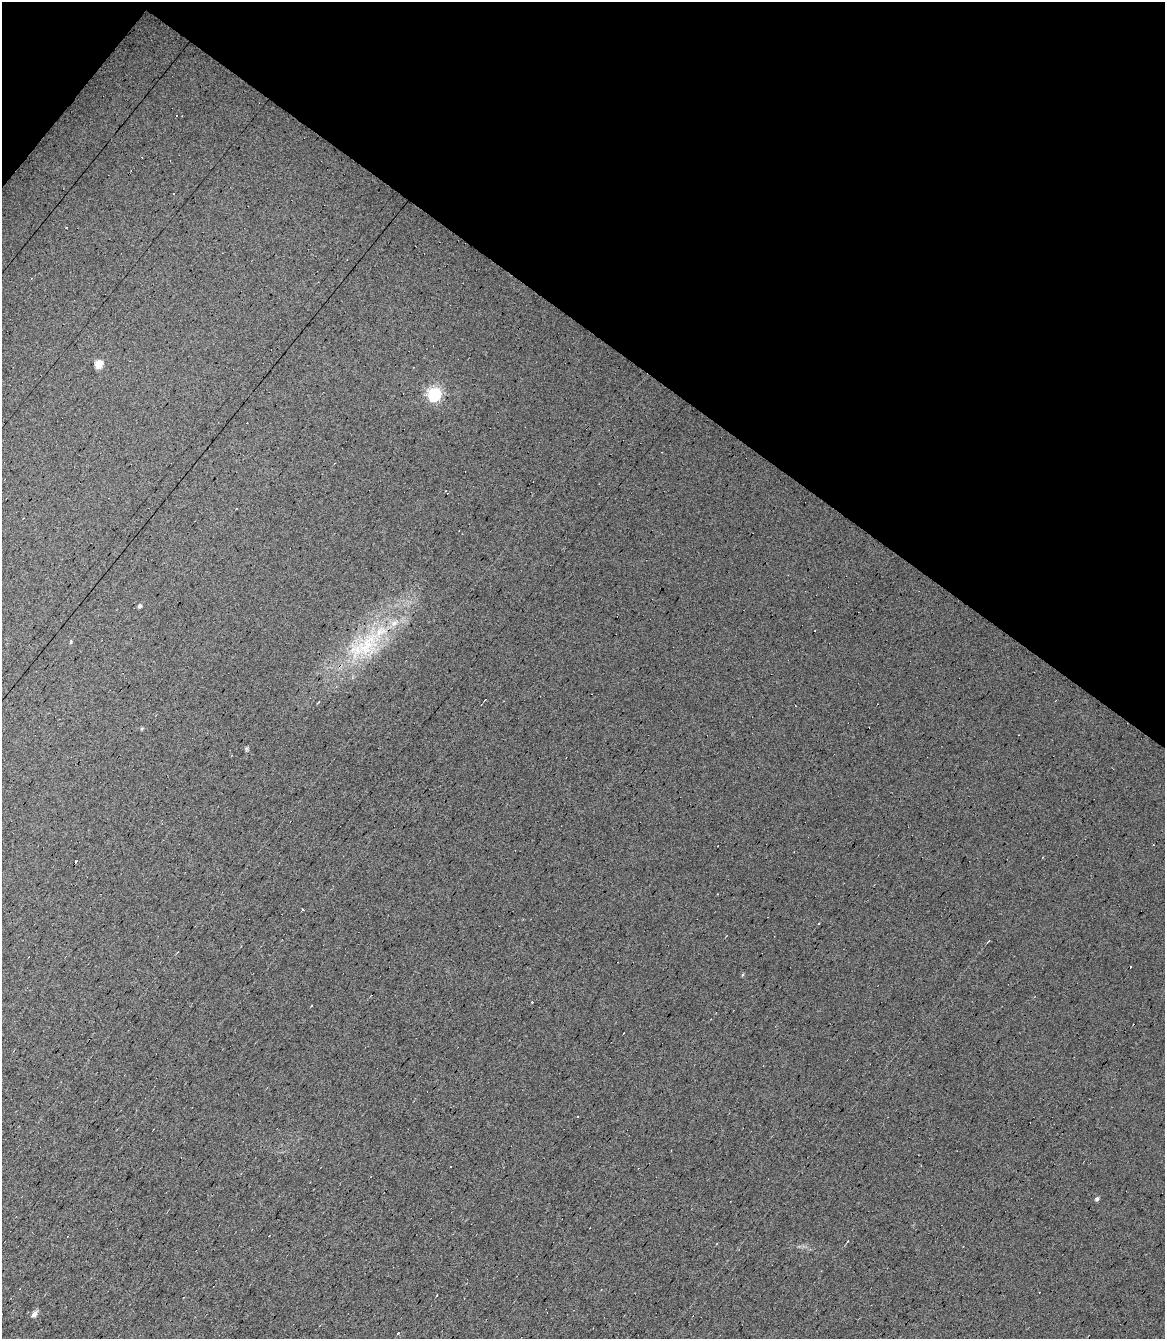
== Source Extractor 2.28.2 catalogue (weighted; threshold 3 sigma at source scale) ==
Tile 2 of 4 x 3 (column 2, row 1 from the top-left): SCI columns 1165-2327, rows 2882-4218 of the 4654 x 4391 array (HDU 1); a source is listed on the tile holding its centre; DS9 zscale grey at full resolution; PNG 1167 x 1341 px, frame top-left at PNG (2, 2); no overlay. Shown black and unused: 26% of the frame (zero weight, under 7 of 13 exposures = <1% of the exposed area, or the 3 px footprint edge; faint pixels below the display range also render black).
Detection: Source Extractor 2.28.2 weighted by HDU 2 'WHT'; one run over the whole footprint, this tile lists its part. Background 0.0179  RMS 0.0058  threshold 0.0237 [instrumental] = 3 sigma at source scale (4.09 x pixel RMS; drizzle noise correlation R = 1.36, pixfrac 0.8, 0.0396/0.0396 arcsec/px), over >= 5 px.
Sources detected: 26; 13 cosmic-ray / hot-pixel residue — not listed; the other 13 listed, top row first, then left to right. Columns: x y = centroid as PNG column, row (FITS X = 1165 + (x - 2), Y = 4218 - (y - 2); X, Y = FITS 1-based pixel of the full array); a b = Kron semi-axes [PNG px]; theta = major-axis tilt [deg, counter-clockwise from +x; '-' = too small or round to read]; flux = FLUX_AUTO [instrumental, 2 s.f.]
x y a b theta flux
99 364 6 5 - 11
434 394 7 6 - 94
140 606 5 4 - 1.2
71 642 5 3 - 0.56
367 645 45 23 55 38
142 728 5 3 - 0.58
1042 857 3 3 - 0.93
819 923 3 2 - 0.69
532 1002 3 2 - 0.46
624 1033 3 2 - 0.4
1097 1199 5 4 - 1.2
34 1314 7 5 44 3.2
398 1333 3 2 - 1.1
Unlisted compact peaks at least as high as the median listed source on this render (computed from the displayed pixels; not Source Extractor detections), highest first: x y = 246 748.